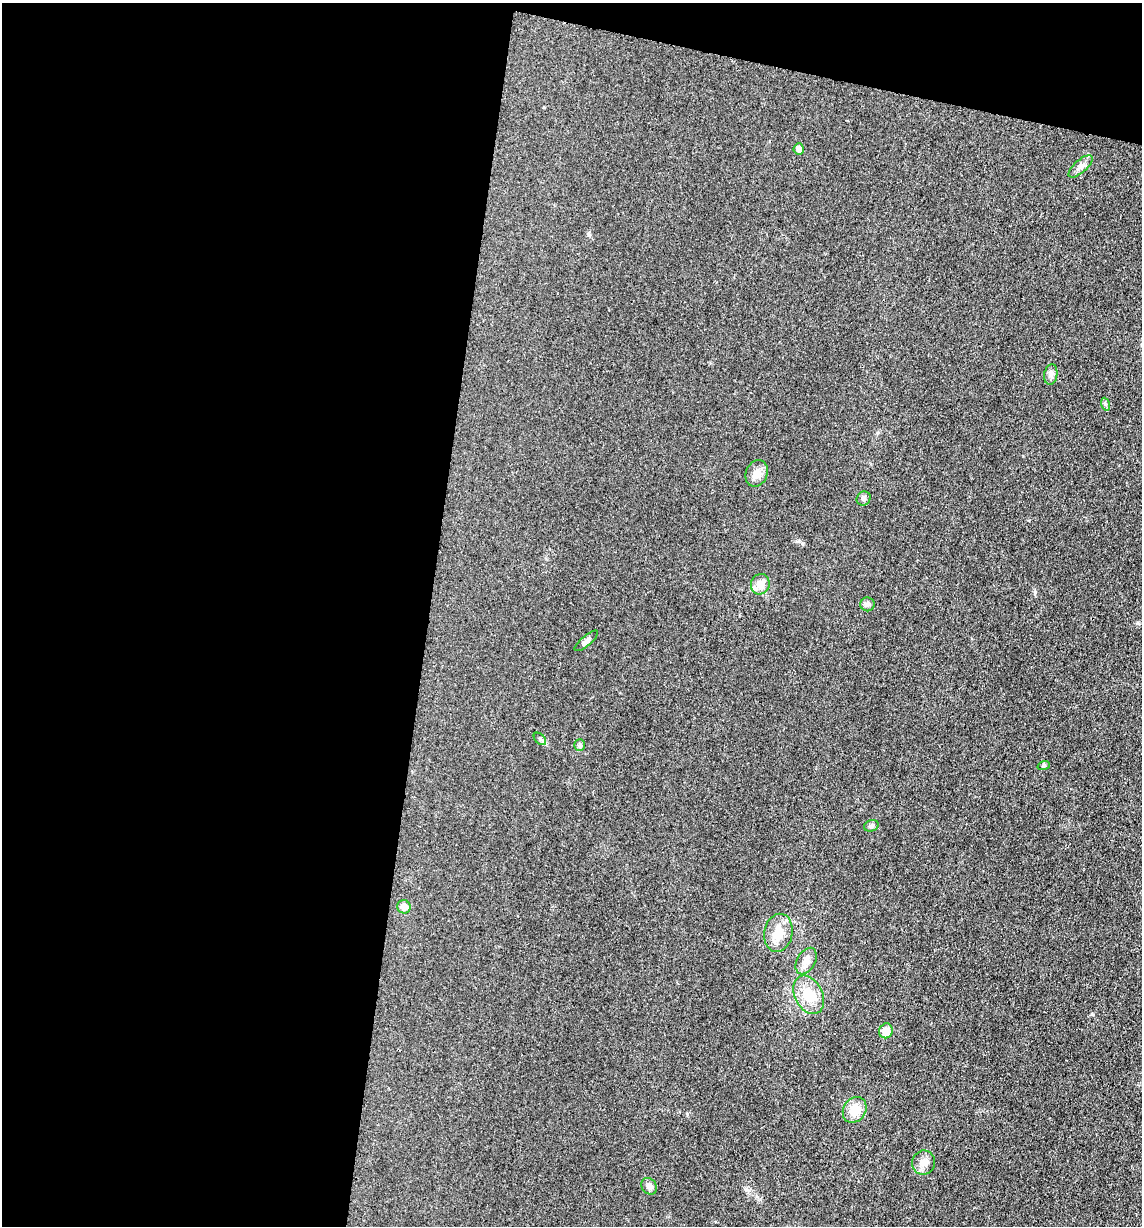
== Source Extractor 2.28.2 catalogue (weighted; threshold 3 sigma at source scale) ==
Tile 1 of 4 x 4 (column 1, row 1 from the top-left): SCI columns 248-1387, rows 3677-4900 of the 4933 x 4909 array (HDU 1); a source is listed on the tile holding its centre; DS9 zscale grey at full resolution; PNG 1144 x 1228 px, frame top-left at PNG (2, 3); each listed source drawn as its Kron ellipse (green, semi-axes under 4 px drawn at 4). Shown black and unused: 41% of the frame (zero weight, under 3 of 4 exposures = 1% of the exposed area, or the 3 px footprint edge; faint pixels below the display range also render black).
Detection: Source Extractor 2.28.2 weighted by HDU 2 'WHT'; one run over the whole footprint, this tile lists its part. Background 0.0386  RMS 0.0057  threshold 0.0259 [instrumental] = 3 sigma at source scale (4.5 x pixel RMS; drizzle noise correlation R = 1.50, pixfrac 1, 0.05/0.05 arcsec/px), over >= 5 px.
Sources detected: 21; all 21 listed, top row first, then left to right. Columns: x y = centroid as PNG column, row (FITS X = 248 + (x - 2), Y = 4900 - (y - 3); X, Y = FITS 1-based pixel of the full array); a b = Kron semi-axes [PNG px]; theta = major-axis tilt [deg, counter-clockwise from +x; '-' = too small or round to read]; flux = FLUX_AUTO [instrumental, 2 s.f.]
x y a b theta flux
799 149 5 5 - 2.8
1080 166 15 6 42 2.8
1051 374 10 6 81 2.1
1105 404 6 4 -71 0.83
757 473 14 10 67 4.5
864 498 7 6 - 1.5
760 584 10 9 - 5.7
868 604 7 7 - 1.6
586 641 15 5 40 1.9
540 739 7 4 -45 1.2
580 745 6 5 - 0.92
1044 765 6 4 19 0.79
871 826 7 5 19 1.3
404 907 7 6 - 4.3
778 933 19 14 79 9.7
806 961 14 9 60 4
809 995 20 14 -63 14
886 1031 7 7 - 6.8
855 1110 13 11 58 8.8
924 1163 12 11 - 4.2
649 1186 9 7 -52 1.9
Unlisted compact peaks at least as high as the median listed source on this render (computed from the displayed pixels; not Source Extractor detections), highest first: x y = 1035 592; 588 234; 799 541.